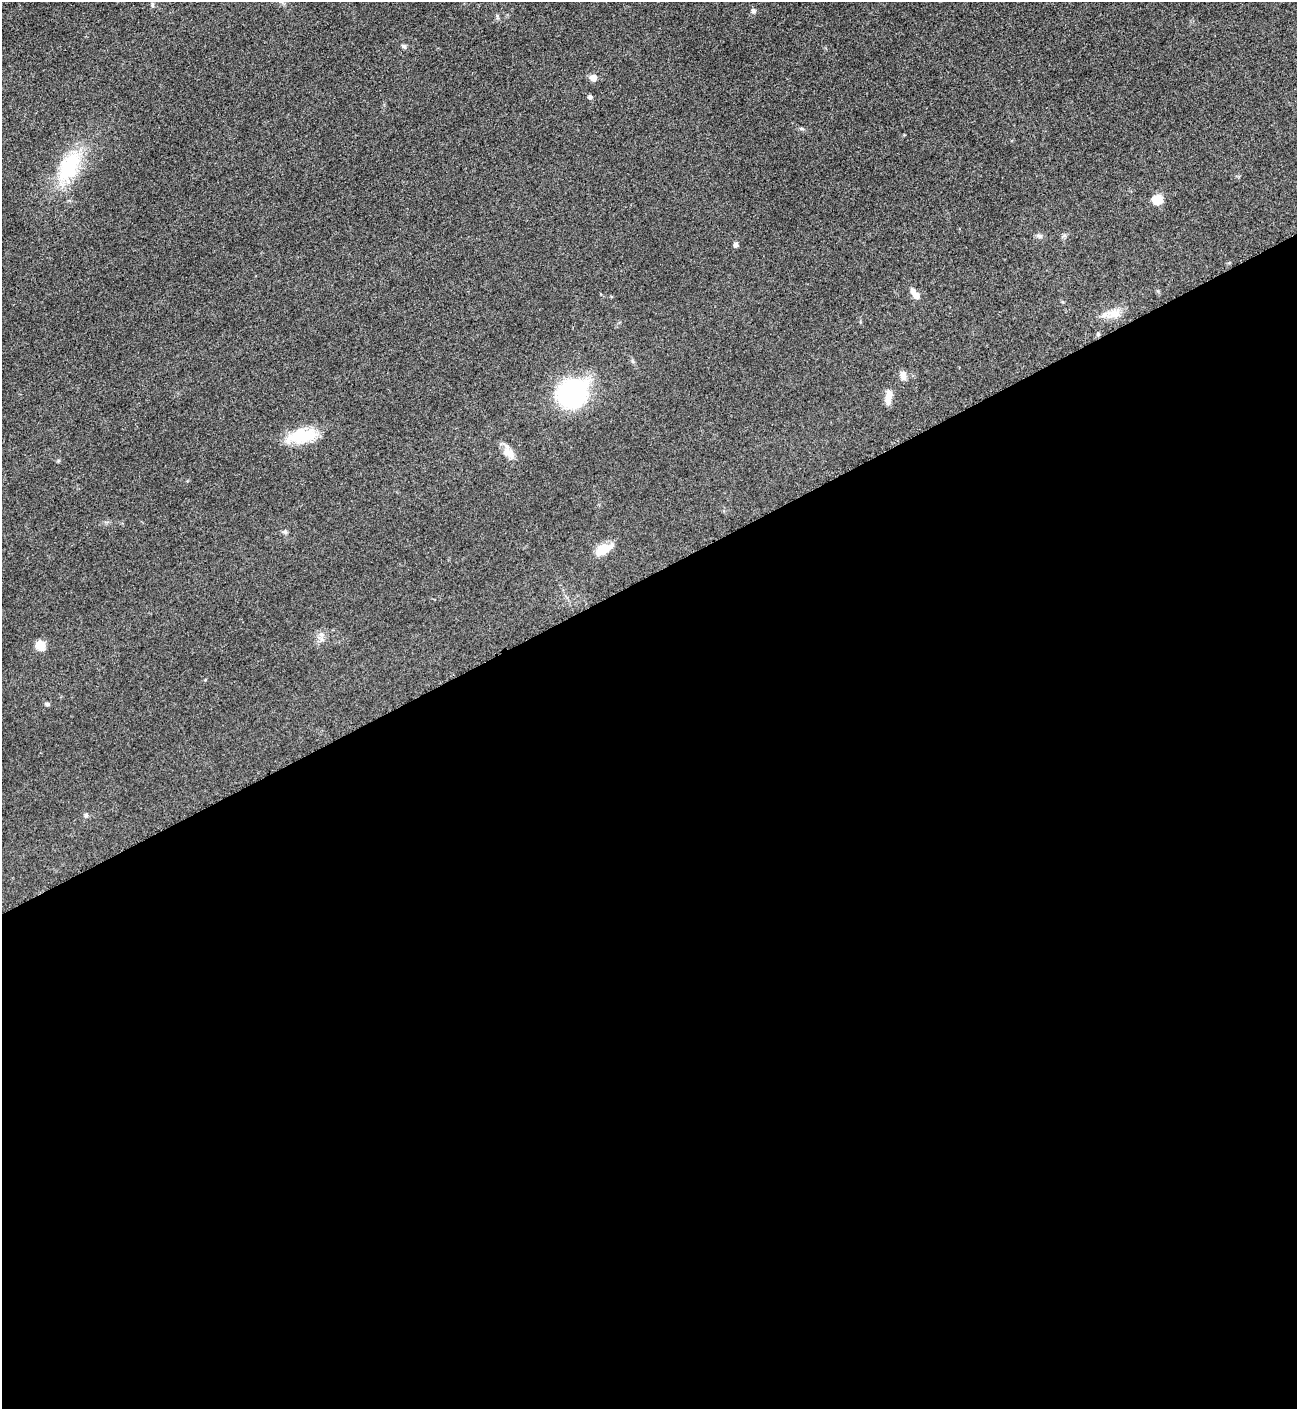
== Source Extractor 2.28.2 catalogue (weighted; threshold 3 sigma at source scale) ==
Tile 15 of 4 x 4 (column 3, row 4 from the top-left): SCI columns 2751-4045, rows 8-1414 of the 5636 x 5647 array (HDU 1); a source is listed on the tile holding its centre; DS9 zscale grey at full resolution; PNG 1299 x 1411 px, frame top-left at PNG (2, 2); no overlay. Shown black and unused: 59% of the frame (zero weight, under 3 of 5 exposures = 1% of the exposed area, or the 3 px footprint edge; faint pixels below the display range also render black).
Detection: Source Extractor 2.28.2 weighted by HDU 2 'WHT'; one run over the whole footprint, this tile lists its part. Background 0.0927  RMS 0.0067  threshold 0.0302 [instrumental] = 3 sigma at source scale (4.5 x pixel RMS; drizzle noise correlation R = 1.50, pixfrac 1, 0.05/0.05 arcsec/px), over >= 5 px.
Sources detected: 25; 1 inside a brighter object's white glare — not listed; the other 24 listed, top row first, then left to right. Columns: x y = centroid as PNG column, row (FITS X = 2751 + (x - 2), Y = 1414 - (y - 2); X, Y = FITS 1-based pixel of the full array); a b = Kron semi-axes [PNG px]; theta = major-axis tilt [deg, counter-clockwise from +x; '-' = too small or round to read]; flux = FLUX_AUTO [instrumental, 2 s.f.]
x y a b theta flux
753 11 7 6 - 1.8
404 46 7 5 -28 1.3
593 78 7 7 - 4.6
590 97 6 5 - 1.5
802 129 7 3 -19 0.99
67 168 39 30 67 40
1157 200 12 10 -3 8.7
1039 236 8 6 1 1.7
1064 236 7 4 19 1.1
736 245 5 5 - 1.9
915 293 17 7 -55 5.2
1111 314 30 11 7 9.1
1098 334 6 4 -72 0.92
903 376 11 7 -80 4.1
572 393 25 22 40 110
888 397 19 7 80 6.1
302 436 40 16 11 24
509 452 20 11 -60 6.7
285 532 8 4 8 1.2
603 549 21 11 27 12
322 639 7 4 0 1.7
40 645 10 10 - 7.6
47 704 6 4 -15 1.5
86 815 5 5 - 1.5